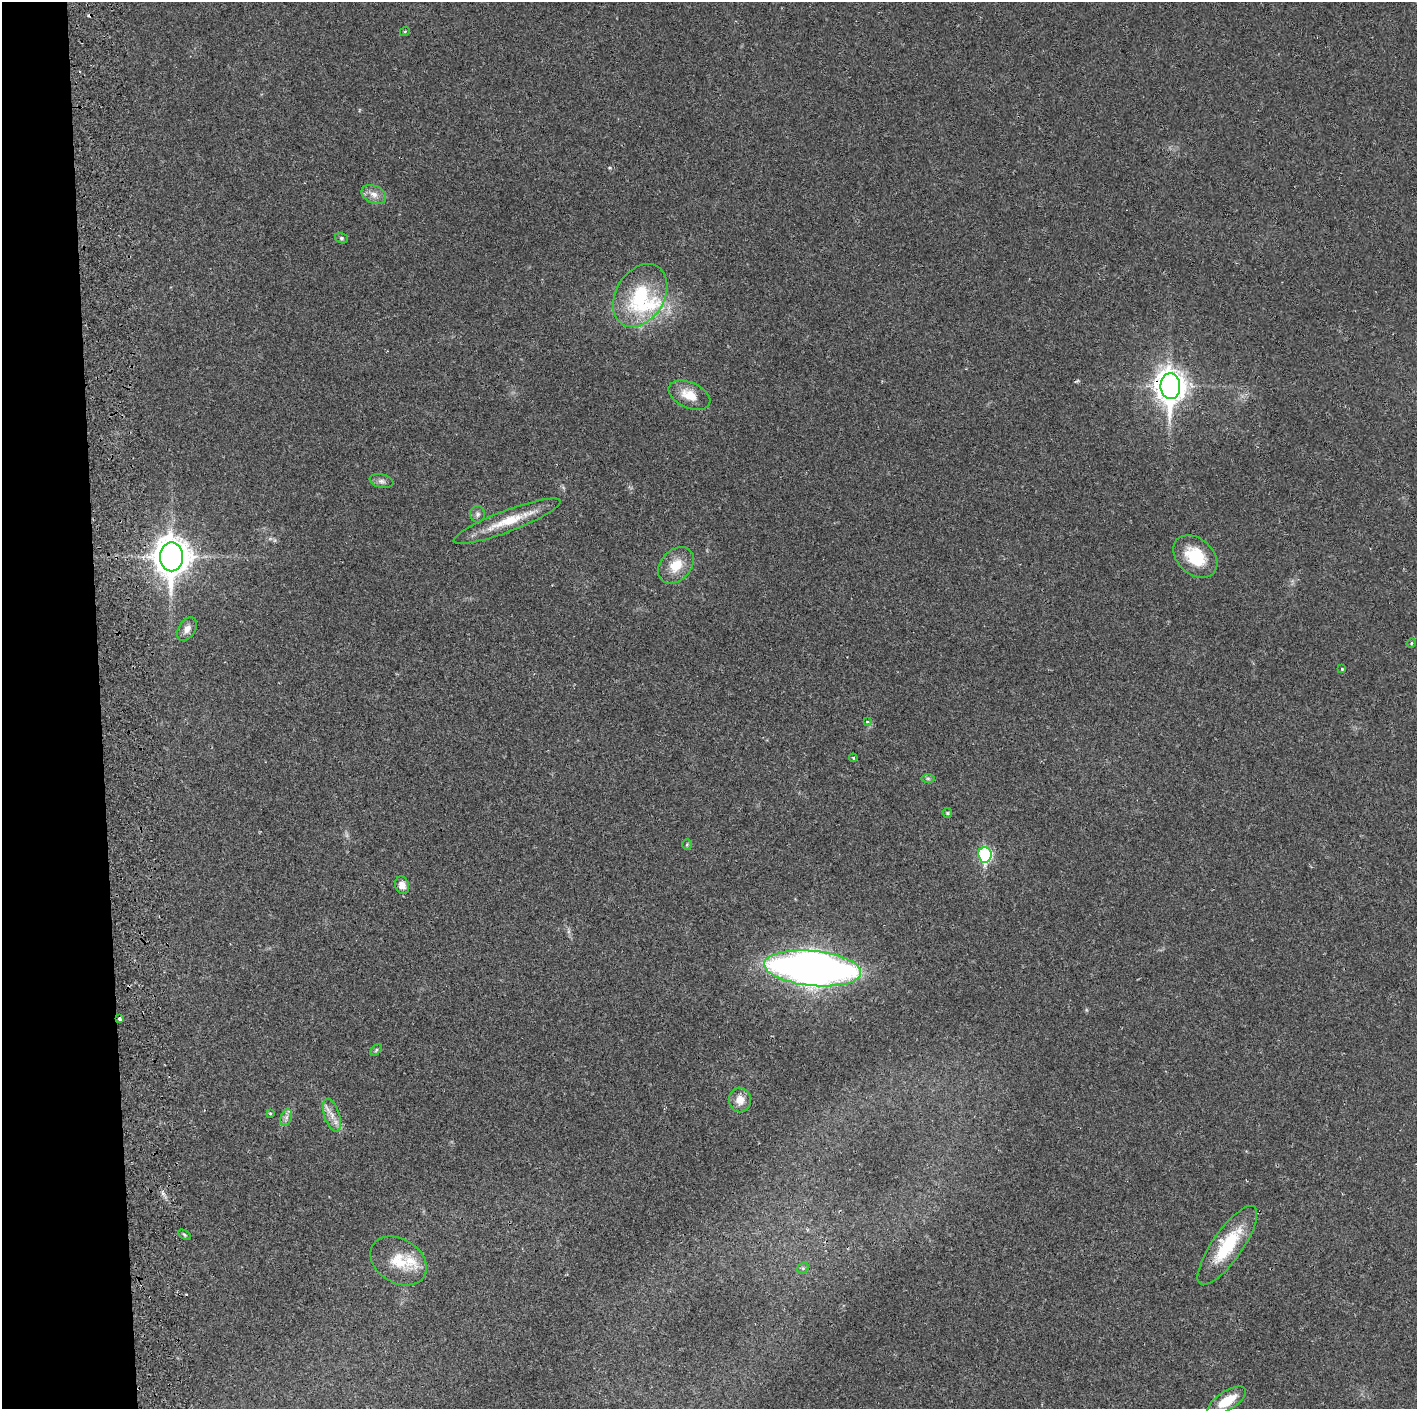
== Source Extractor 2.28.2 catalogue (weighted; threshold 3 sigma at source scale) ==
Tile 4 of 3 x 3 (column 1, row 2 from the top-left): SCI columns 59-1473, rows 1411-2817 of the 4360 x 4230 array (HDU 1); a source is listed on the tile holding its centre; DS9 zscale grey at full resolution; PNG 1419 x 1411 px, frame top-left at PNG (2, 2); each listed source drawn as its Kron ellipse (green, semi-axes under 4 px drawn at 4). Shown black and unused: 7% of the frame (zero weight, under 2 of 3 exposures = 3% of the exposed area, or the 3 px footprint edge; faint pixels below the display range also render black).
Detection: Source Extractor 2.28.2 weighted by HDU 2 'WHT'; one run over the whole footprint, this tile lists its part. Background 0.0247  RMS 0.0037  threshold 0.0166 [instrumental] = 3 sigma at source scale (4.5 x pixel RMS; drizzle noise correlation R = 1.50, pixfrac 1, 0.05/0.05 arcsec/px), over >= 5 px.
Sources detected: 38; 2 cosmic-ray / hot-pixel residue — neither listed nor drawn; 2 inside a brighter listed object's ellipse — not listed separately; the other 34 listed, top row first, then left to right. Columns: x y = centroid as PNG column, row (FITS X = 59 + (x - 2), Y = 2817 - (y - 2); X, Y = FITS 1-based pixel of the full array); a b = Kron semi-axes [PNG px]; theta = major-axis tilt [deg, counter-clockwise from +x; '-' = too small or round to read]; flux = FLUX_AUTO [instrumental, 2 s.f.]
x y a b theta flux
405 31 5 3 - 0.32
374 194 13 8 -25 2.8
341 238 7 5 -16 0.65
640 295 34 24 58 25
1170 386 13 10 -88 480
689 395 22 13 -24 6.7
381 481 12 7 -12 1.5
477 514 8 7 - 1.1
507 521 57 10 21 12
171 557 14 11 90 720
1195 557 25 17 -42 15
676 565 21 15 48 7.6
187 629 13 8 57 2.4
1411 643 5 4 - 0.48
1342 669 3 3 - 0.66
867 722 4 4 - 0.65
853 758 4 3 - 0.45
928 779 7 4 -1 0.62
947 813 5 4 - 0.49
687 845 5 4 - 0.44
985 855 8 6 -84 45
402 885 9 7 -69 2.8
813 968 49 17 -6 290
119 1019 4 3 - 1.8
376 1050 7 4 46 0.57
740 1100 12 11 - 4
270 1113 4 3 - 0.38
332 1115 17 7 -71 3.2
286 1117 9 5 71 1.3
184 1235 7 4 -32 0.48
1227 1245 47 15 55 20
399 1261 30 22 -32 11
803 1268 6 5 - 0.66
1227 1401 22 9 33 8.6
Overlapping masked pixels (flux is a lower limit): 2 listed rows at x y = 1170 386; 119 1019
Unlisted compact peaks at least as high as the median listed source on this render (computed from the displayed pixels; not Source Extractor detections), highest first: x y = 610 168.